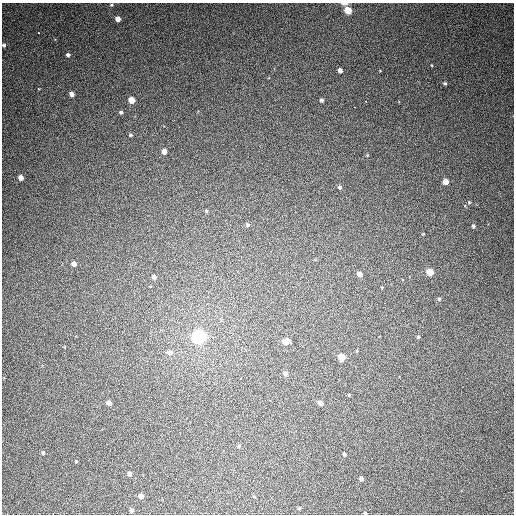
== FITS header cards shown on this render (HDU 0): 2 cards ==
NAXIS1  =                  512
NAXIS2  =                  512

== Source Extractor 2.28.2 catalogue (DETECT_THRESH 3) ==
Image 512 x 512 px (HDU 0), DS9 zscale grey, 1 PNG px = 1 image px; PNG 516 x 516 px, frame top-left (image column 1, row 512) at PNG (2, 3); no overlay
Background 399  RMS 10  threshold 30.7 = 3 sigma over >= 5 px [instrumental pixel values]
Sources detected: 51; all 51 listed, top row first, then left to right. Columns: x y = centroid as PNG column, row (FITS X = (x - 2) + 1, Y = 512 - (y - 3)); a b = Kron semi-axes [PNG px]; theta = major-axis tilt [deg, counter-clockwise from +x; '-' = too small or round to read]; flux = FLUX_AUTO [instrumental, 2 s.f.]
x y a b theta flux
344 4 9 4 -2 1800
111 5 5 4 - 770
348 10 5 5 - 18000
118 19 4 4 - 5200
38 32 3 3 - 3200
4 45 4 4 - 1300
68 55 4 4 - 1500
340 71 4 4 - 3200
445 83 4 3 - 1100
72 94 4 4 - 3400
132 100 5 4 - 9600
322 100 4 4 - 1600
366 101 3 2 - 5200
354 107 2 2 - 2600
121 112 4 4 - 1200
130 135 5 4 - 970
164 151 4 4 - 4900
21 178 4 4 - 4400
445 182 4 4 - 7000
340 187 4 4 - 1500
469 202 4 4 - 670
206 211 4 3 - 980
247 225 5 4 - 1400
473 226 5 4 - 1200
423 234 5 3 - 500
74 264 4 4 - 3300
430 272 5 4 - 15000
359 274 5 5 - 4600
154 277 5 4 - 2400
439 299 5 4 - 970
199 337 6 5 - 270000
418 337 4 4 - 840
286 341 7 4 9 8500
170 352 7 6 - 3400
342 357 5 5 - 16000
285 373 5 5 - 2500
241 378 4 3 - 11000
349 395 4 4 - 630
109 403 4 4 - 3500
320 403 4 4 - 3800
239 446 5 4 - 1000
43 453 4 4 - 1300
344 454 4 3 - 1200
76 461 4 3 - 620
129 474 4 4 - 2000
361 479 4 4 - 1900
141 496 4 4 - 4800
254 497 5 4 - 710
299 508 4 4 - 790
131 510 4 3 - 1800
365 513 3 3 - 860
At the frame edge (FLAGS 8, measured only in part): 3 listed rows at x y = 344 4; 4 45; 365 513